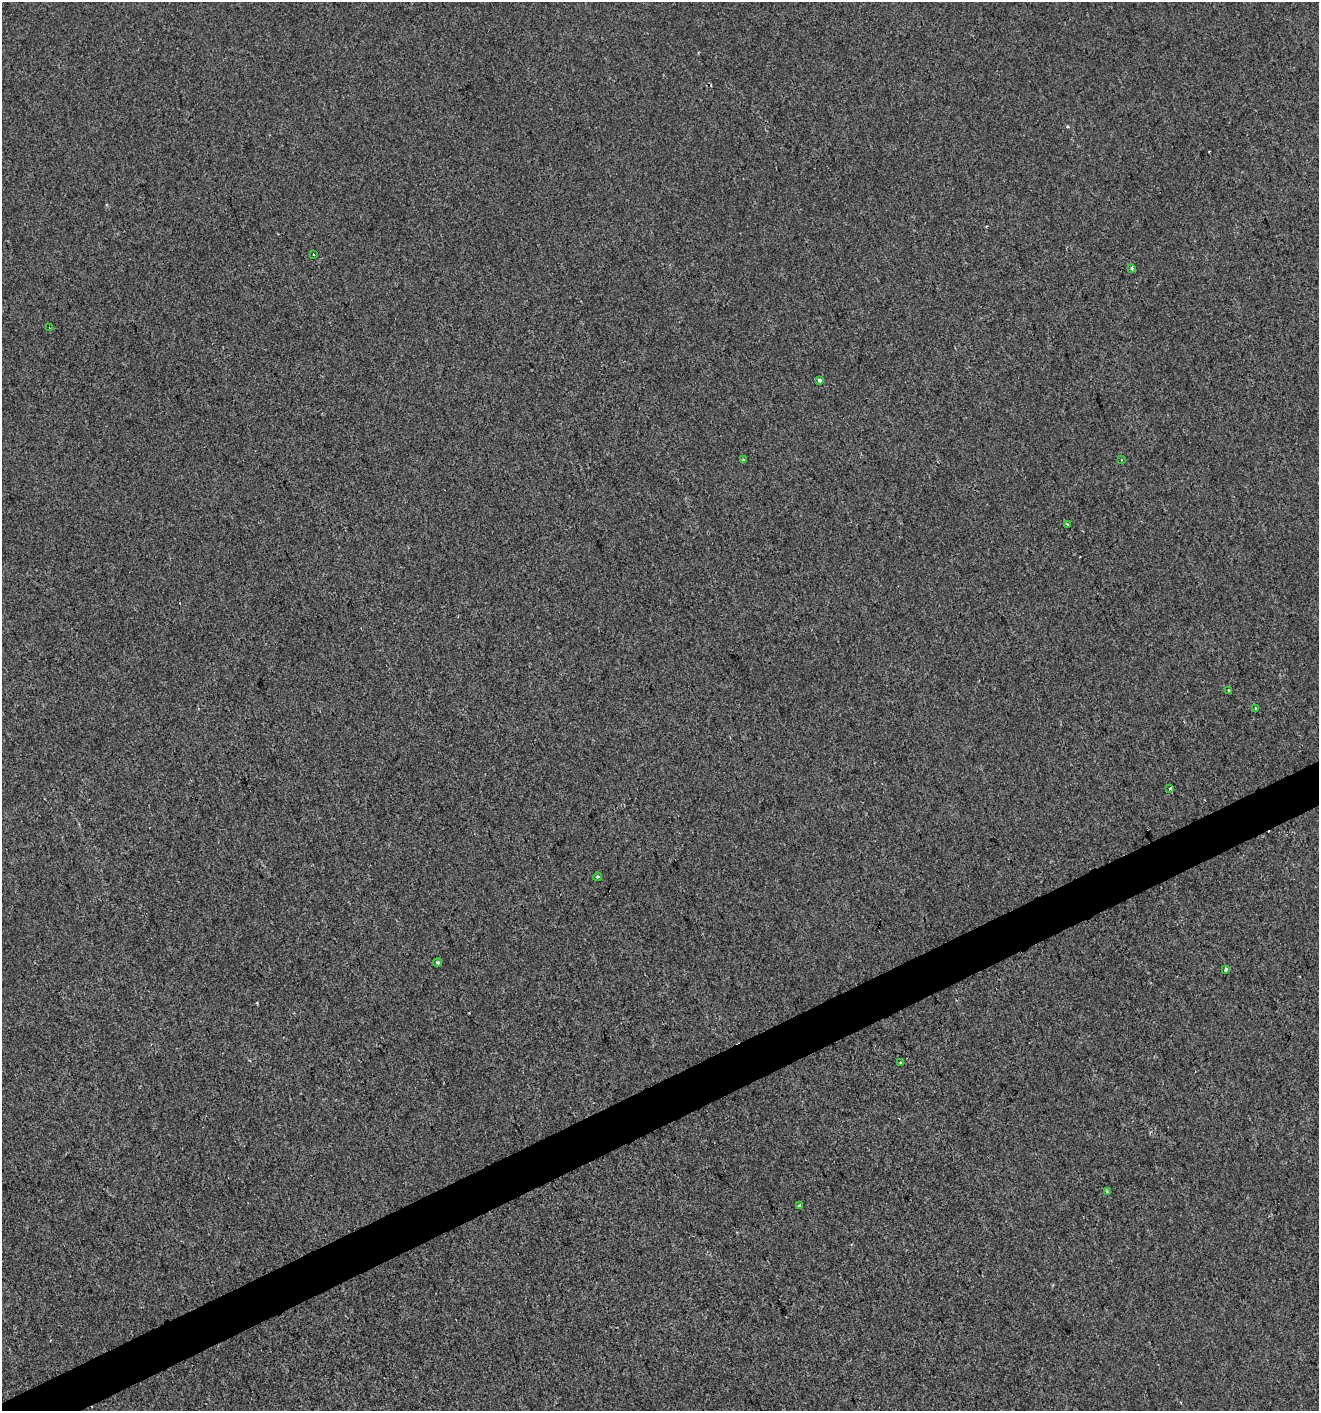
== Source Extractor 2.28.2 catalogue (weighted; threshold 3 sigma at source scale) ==
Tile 7 of 4 x 4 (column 3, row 2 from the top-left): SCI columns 2719-4035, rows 2820-4228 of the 5495 x 5637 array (HDU 1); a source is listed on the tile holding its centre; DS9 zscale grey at full resolution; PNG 1321 x 1413 px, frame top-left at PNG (2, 2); each listed source drawn as its Kron ellipse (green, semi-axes under 4 px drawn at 4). Shown black and unused: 3% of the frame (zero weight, under 2 of 3 exposures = <1% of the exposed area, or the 3 px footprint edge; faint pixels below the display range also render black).
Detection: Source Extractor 2.28.2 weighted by HDU 2 'WHT'; one run over the whole footprint, this tile lists its part. Background 0.00269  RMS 0.0048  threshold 0.0217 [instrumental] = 3 sigma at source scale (4.5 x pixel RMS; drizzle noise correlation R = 1.50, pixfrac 1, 0.0396/0.0396 arcsec/px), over >= 5 px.
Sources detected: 18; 2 cosmic-ray / hot-pixel residue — neither listed nor drawn; the other 16 listed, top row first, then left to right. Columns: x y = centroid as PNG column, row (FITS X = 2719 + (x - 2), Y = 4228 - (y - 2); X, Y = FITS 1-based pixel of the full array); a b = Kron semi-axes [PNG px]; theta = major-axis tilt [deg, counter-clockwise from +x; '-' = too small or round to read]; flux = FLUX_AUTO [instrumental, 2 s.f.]
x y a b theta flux
314 255 2 2 - 0.48
1131 268 3 3 - 2
49 328 3 2 - 0.65
819 380 4 3 - 1.5
743 460 3 3 - 0.68
1122 460 3 2 - 0.35
1067 524 4 3 - 0.4
1229 691 3 2 - 0.84
1256 708 3 2 - 0.91
1170 789 3 3 - 6.7
597 877 4 3 - 0.54
437 963 5 3 - 0.69
1226 970 4 3 - 4.5
900 1063 2 2 - 0.43
1107 1192 3 3 - 1.2
799 1205 4 3 - 0.51